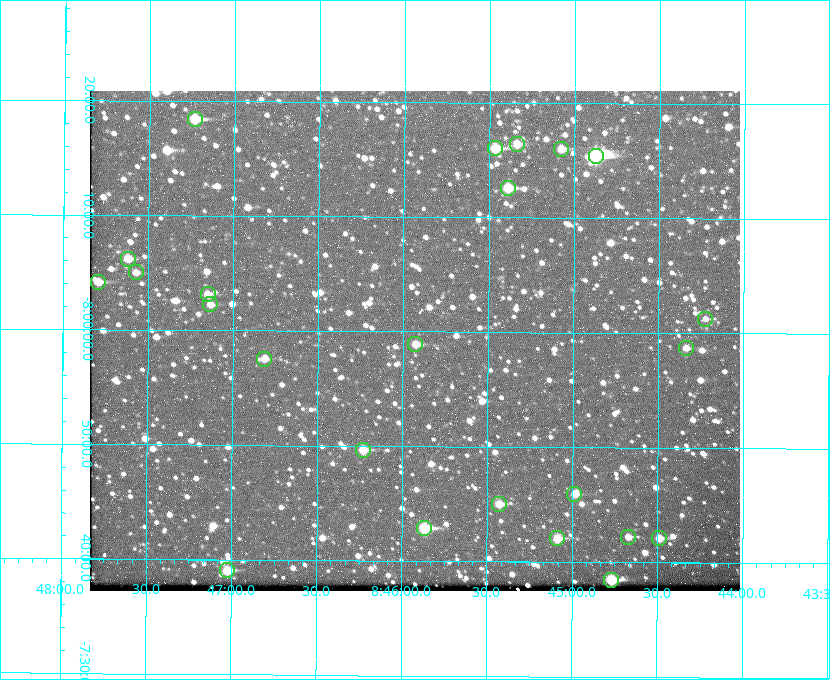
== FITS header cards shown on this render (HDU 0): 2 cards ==
NAXIS1  =                  650 / Width of table row in bytes
NAXIS2  =                  500 / Number of rows in table

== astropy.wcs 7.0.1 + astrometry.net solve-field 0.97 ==
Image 650 x 500 px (HDU 0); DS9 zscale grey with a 90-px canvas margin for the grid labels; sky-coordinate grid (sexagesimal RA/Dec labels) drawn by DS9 from the SOLVED WCS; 24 Tycho-2 reference stars matched to detected sources circled (green)
Header WCS: none
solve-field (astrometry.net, Tycho-2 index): SOLVED blind (the file carries no WCS)
Solved WCS: RA---TAN-SIP/DEC--TAN-SIP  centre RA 08:45:56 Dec -07:59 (131.48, -7.99 deg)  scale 5.24 arcsec/px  FOV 56.7' x 43.6'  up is +180 deg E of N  parity flipped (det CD > 0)
(file carries no celestial WCS; the grid is the blind solution)
Tycho-2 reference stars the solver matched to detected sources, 24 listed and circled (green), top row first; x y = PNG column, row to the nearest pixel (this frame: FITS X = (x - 90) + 1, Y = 500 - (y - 91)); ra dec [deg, ICRS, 3 dp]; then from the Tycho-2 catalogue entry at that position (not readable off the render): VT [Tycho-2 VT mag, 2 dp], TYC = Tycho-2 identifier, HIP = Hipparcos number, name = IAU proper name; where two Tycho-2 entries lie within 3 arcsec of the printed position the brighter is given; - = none
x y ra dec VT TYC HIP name
195 119 131.808 -8.307 9.64 5442-1713-1 - -
517 144 131.335 -8.274 10.98 5442-594-1 - -
495 148 131.367 -8.267 10.01 5442-454-1 - -
561 149 131.270 -8.267 10.78 5442-693-1 - -
596 156 131.219 -8.257 7.68 5442-1112-1 42924 -
508 188 131.348 -8.210 9.85 5442-617-1 - -
128 259 131.905 -8.103 11.02 5442-880-1 - -
136 272 131.893 -8.083 11.47 5442-1030-1 - -
98 282 131.948 -8.069 10.69 5442-1045-1 - -
208 294 131.787 -8.052 11.26 5442-527-1 - -
210 304 131.783 -8.038 11.46 5442-45-1 - -
705 319 131.057 -8.021 12.20 5442-277-1 - -
415 344 131.481 -7.982 10.84 5442-1444-1 - -
686 348 131.085 -7.979 12.05 5442-273-1 - -
264 359 131.703 -7.959 11.45 5442-1027-1 - -
363 450 131.557 -7.828 10.76 5442-1179-1 - -
574 494 131.247 -7.766 11.19 5442-426-1 - -
499 504 131.357 -7.750 10.86 5442-458-1 - -
424 528 131.466 -7.715 9.32 5442-1286-1 43006 -
628 537 131.168 -7.704 11.38 5442-657-1 - -
557 538 131.272 -7.701 10.67 5442-1279-1 - -
659 538 131.122 -7.702 11.05 5442-69-1 - -
227 570 131.756 -7.652 10.62 5442-824-1 - -
611 580 131.192 -7.641 10.08 5442-772-1 - -